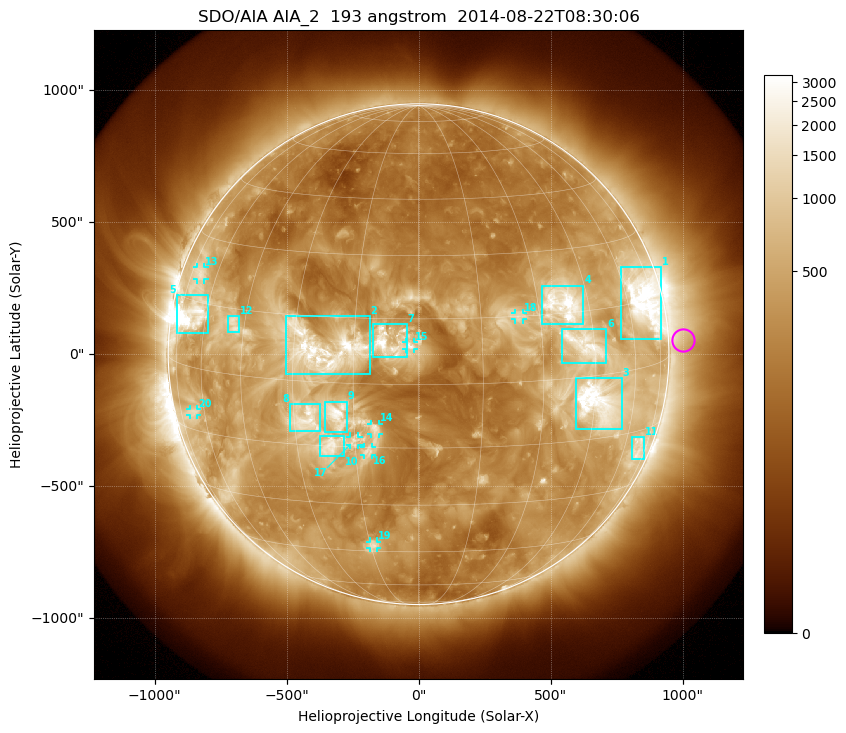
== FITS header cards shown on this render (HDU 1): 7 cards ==
TELESCOP= 'SDO/AIA'
INSTRUME= 'AIA_2'
WAVELNTH=                  193
WAVEUNIT= 'angstrom'
DATE-OBS= '2014-08-22T08:30:06.84'
CTYPE1  = 'HPLN-TAN'
CTYPE2  = 'HPLT-TAN'

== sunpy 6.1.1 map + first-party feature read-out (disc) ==
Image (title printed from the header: SDO/AIA AIA_2  193 angstrom  2014-08-22T08:30:06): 1024 x 1024 px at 2.4 arcsec/px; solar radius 949 arcsec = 395 px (full disc in frame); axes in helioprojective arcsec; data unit not stated in the header (colour bar unlabelled)
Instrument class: DISC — disc imager (sunpy class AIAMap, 193 A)
Bright regions (active regions / flare kernels): reference = the median radial profile (limb darkening/brightening removed); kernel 9 px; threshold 5 sigma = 892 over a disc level ~292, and >= 1.15x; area >= 12 px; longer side >= 9 px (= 22 arcsec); searched inside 0.97 R_sun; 21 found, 20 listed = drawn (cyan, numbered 1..; 8 of them under ~33 arcsec drawn as corner ticks so the feature stays visible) (cap 20 boxes per figure: the strongest are kept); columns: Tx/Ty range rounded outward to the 5 arcsec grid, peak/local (2 s.f.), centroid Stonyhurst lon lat
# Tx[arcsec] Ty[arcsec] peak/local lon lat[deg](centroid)
1 765..920 55..330 14 +68 +15
2 -505..-185 -80..145 13 -23 +8
3 595..770 -285..-90 15 +46 -6
4 465..625 115..260 12 +37 +17
5 -920..-795 80..225 19 -67 +12
6 540..710 -35..95 8.9 +42 +7
7 -175..-45 -15..115 17 -7 +10
8 -490..-370 -290..-190 8.4 -27 -9
9 -355..-270 -295..-180 9.5 -19 -7
10 -375..-280 -385..-310 7.9 -21 -15
11 805..855 -400..-315 4.5 +68 -20
12 -725..-680 85..145 5.6 -49 +11
13 -840..-810 280..330 4.4 -69 +21
14 -180..-150 -305..-265 6 -10 -10
15 -50..-20 20..45 4.1 -2 +9
16 -210..-175 -385..-350 5.7 -12 -16
17 -260..-225 -345..-310 5.2 -15 -13
18 365..395 130..155 4.8 +25 +15
19 -185..-155 -735..-710 5.4 -14 -43
20 -870..-840 -230..-205 3.9 -66 -11
Off-limb structures (1.02-1.3 R_sun): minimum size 162 px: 3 found; the strongest spans PA ~240..305 deg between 1.02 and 1.3 R_sun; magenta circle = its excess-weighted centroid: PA ~275 deg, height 1.06 R_sun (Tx ~1000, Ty ~55 arcsec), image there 1.8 x the reference